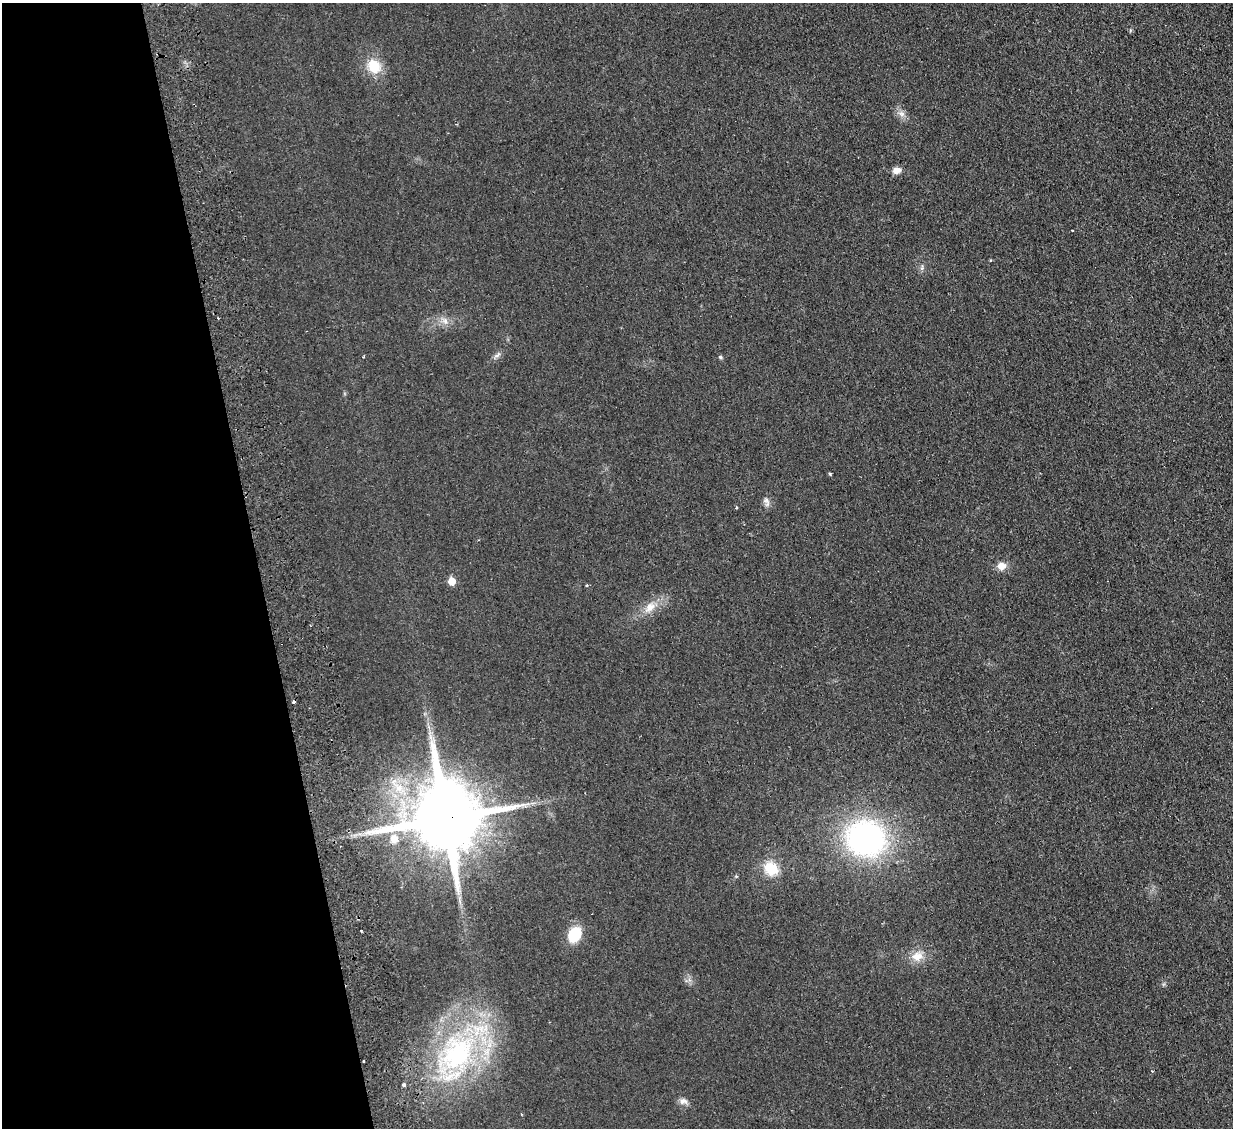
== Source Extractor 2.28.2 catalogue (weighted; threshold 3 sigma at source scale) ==
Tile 5 of 4 x 4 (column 1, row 2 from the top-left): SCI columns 58-1288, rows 2412-3537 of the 5040 x 4933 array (HDU 1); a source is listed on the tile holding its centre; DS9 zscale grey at full resolution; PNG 1235 x 1130 px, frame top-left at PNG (2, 3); no overlay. Shown black and unused: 21% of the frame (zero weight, under 2 of 3 exposures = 3% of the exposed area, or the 3 px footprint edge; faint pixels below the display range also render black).
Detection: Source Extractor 2.28.2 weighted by HDU 2 'WHT'; one run over the whole footprint, this tile lists its part. Background 0.0363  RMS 0.0063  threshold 0.0285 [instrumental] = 3 sigma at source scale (4.5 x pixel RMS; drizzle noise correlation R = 1.50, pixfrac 1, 0.05/0.05 arcsec/px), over >= 5 px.
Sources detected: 25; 1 cosmic-ray / hot-pixel residue — not listed; the other 24 listed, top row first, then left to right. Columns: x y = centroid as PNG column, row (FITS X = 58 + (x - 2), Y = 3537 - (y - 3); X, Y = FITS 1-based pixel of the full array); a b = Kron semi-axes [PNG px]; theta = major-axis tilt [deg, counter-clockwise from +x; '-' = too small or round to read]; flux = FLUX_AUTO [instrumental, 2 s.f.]
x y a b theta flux
374 66 19 15 -53 14
902 114 8 7 - 2.5
896 170 8 7 - 4.4
1072 231 3 2 - 0.46
922 268 7 4 71 1.2
445 321 9 7 -87 2.8
497 355 12 4 30 1.8
720 357 5 4 - 0.89
830 473 4 3 - 0.74
766 502 14 7 -78 2.6
1001 566 10 9 - 5.5
452 581 6 5 - 9.8
587 585 4 3 - 0.56
650 607 16 11 51 7.1
444 818 21 21 - 6600
394 839 11 10 - 6.4
866 839 33 29 -19 150
771 868 15 13 -52 16
574 934 16 12 63 18
917 956 15 11 17 7.4
457 1054 60 43 54 110
364 1061 3 2 - 0.91
404 1085 4 3 - 2.3
683 1101 11 8 6 3
Overlapping masked pixels (flux is a lower limit): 2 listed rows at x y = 444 818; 364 1061